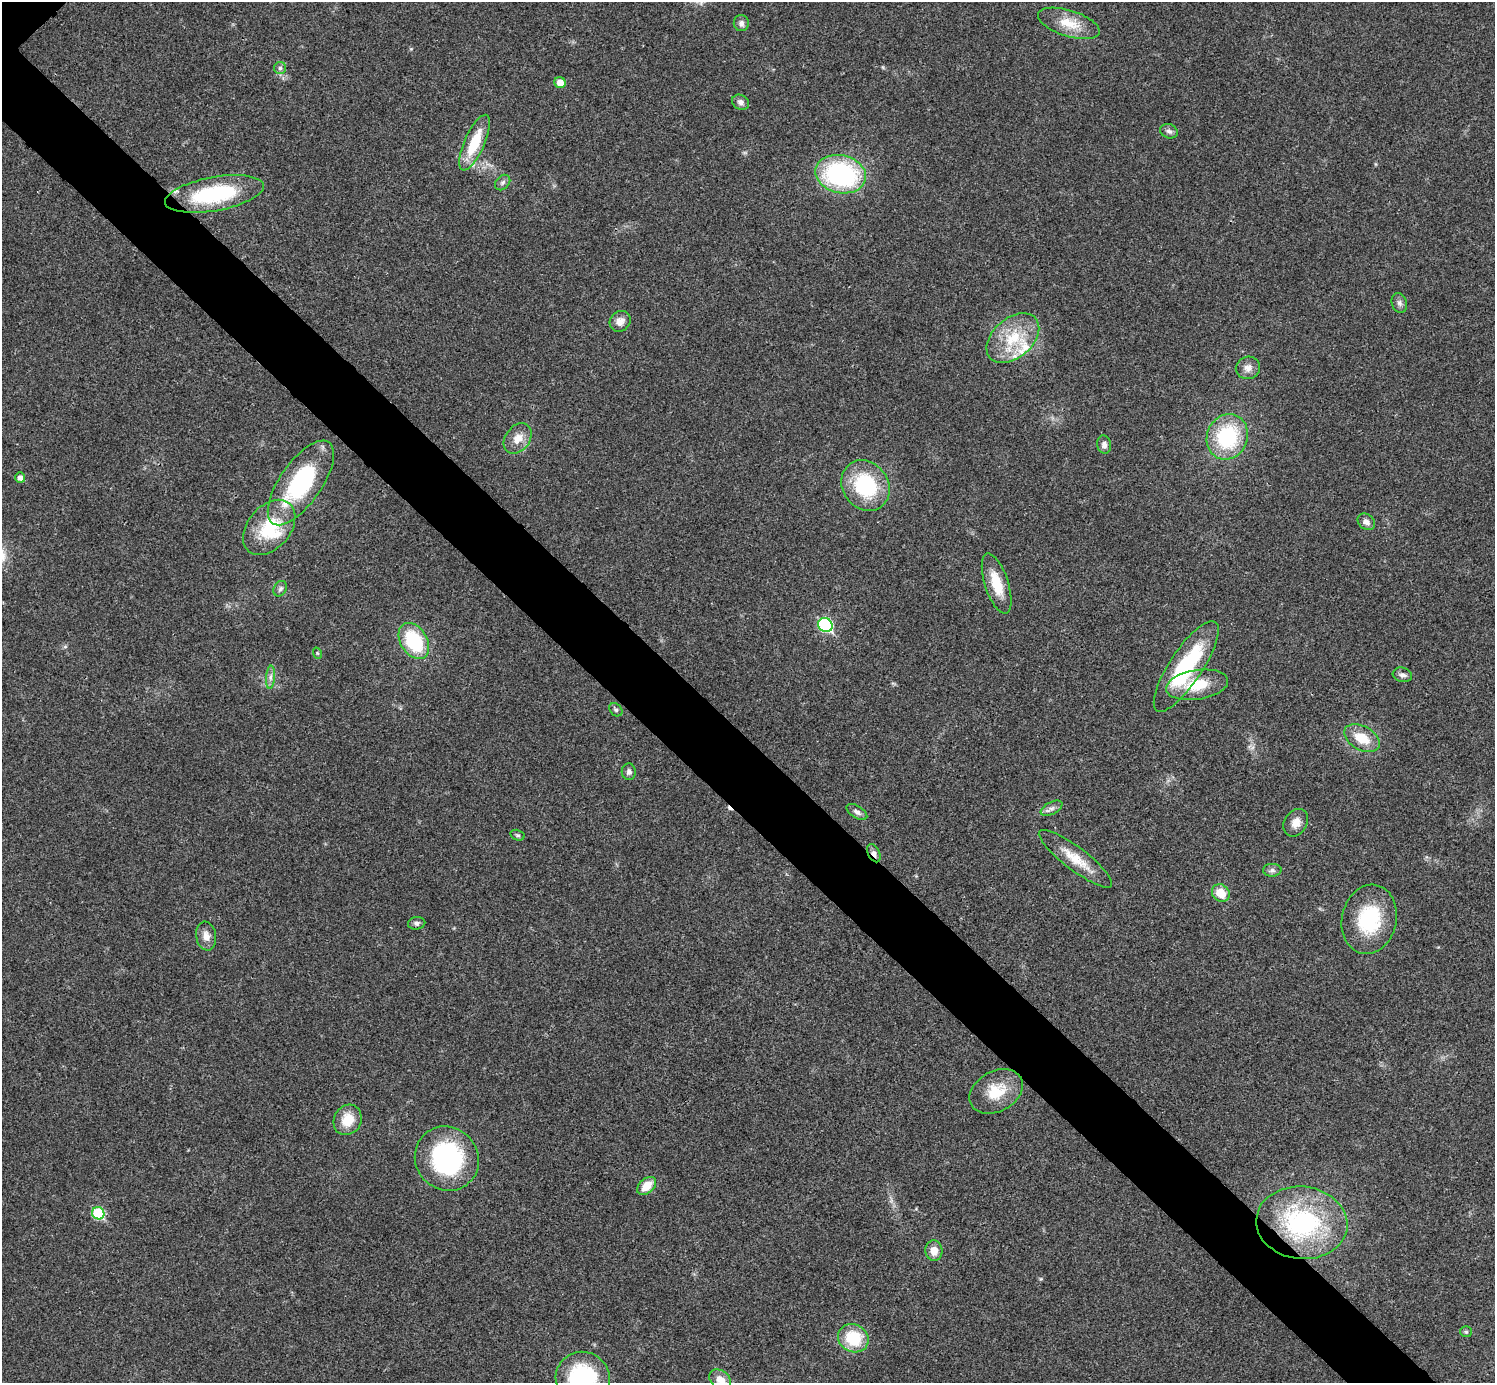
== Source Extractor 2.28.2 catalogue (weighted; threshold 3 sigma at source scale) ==
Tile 6 of 4 x 4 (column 2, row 2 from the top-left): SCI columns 1501-2993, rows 3063-4443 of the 5983 x 5983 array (HDU 1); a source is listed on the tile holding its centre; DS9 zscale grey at full resolution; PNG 1497 x 1385 px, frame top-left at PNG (2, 2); each listed source drawn as its Kron ellipse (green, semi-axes under 4 px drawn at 4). Shown black and unused: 6% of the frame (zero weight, under 3 of 4 exposures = <1% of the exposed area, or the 3 px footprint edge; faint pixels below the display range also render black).
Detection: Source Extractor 2.28.2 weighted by HDU 2 'WHT'; one run over the whole footprint, this tile lists its part. Background 0.0192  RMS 0.004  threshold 0.0179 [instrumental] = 3 sigma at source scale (4.5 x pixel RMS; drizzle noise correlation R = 1.50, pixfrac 1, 0.05/0.05 arcsec/px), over >= 5 px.
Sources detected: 60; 1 cosmic-ray / hot-pixel residue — neither listed nor drawn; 3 inside a brighter listed object's ellipse — not listed separately; the other 56 listed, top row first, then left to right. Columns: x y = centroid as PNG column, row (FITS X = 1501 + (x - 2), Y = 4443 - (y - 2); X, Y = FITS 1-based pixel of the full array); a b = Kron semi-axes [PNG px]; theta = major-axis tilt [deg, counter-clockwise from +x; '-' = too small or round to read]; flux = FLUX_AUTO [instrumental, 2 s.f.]
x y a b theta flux
741 23 8 7 - 1.6
1069 23 32 13 -17 9.2
280 68 6 6 - 0.92
560 83 6 5 - 4
740 102 9 7 -29 1.7
1169 131 9 7 -23 1.4
475 143 30 10 66 15
841 174 25 19 -13 61
503 182 9 6 46 1.2
214 194 50 17 10 38
1399 303 10 7 -71 1.5
620 321 11 9 45 3
1013 338 30 20 41 17
1248 368 12 11 - 2.8
1227 437 23 20 68 32
518 438 17 12 52 5
1104 445 9 7 -81 1.8
20 478 5 5 - 1.8
301 483 49 21 55 46
865 486 26 23 -54 31
1366 522 9 7 -41 1.9
269 527 31 21 49 20
997 584 31 11 -72 10
280 589 8 6 58 1.1
825 625 7 6 - 47
414 641 20 13 -58 26
317 653 6 3 -71 0.44
1186 666 53 16 57 37
1402 675 10 7 -17 1.6
271 677 11 4 85 1.6
1197 685 31 15 9 13
616 710 7 5 -43 0.83
1362 738 19 12 -29 9.4
629 772 8 7 - 1.4
1052 808 12 6 27 1.7
857 812 11 6 -33 1.6
1296 823 15 11 57 3.8
517 835 7 5 -15 0.75
874 853 9 6 -63 1.5
1075 859 45 11 -37 9.8
1272 870 9 6 1 1.3
1221 893 9 8 - 6.9
1369 919 35 27 77 27
417 923 8 6 8 1.2
206 936 14 10 -80 3.3
996 1091 28 20 28 12
348 1120 16 13 63 8
447 1159 33 31 -48 54
647 1186 11 7 42 6.2
98 1213 6 6 - 27
1302 1223 46 36 -6 57
934 1251 10 8 -86 4
1466 1332 6 5 - 0.59
853 1338 16 13 -29 16
583 1378 27 26 - 42
720 1379 12 9 -38 4.2
Overlapping masked pixels (flux is a lower limit): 3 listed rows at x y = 214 194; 874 853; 1075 859
Isophote crosses this tile's border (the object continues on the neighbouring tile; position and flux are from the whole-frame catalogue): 2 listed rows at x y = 583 1378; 720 1379